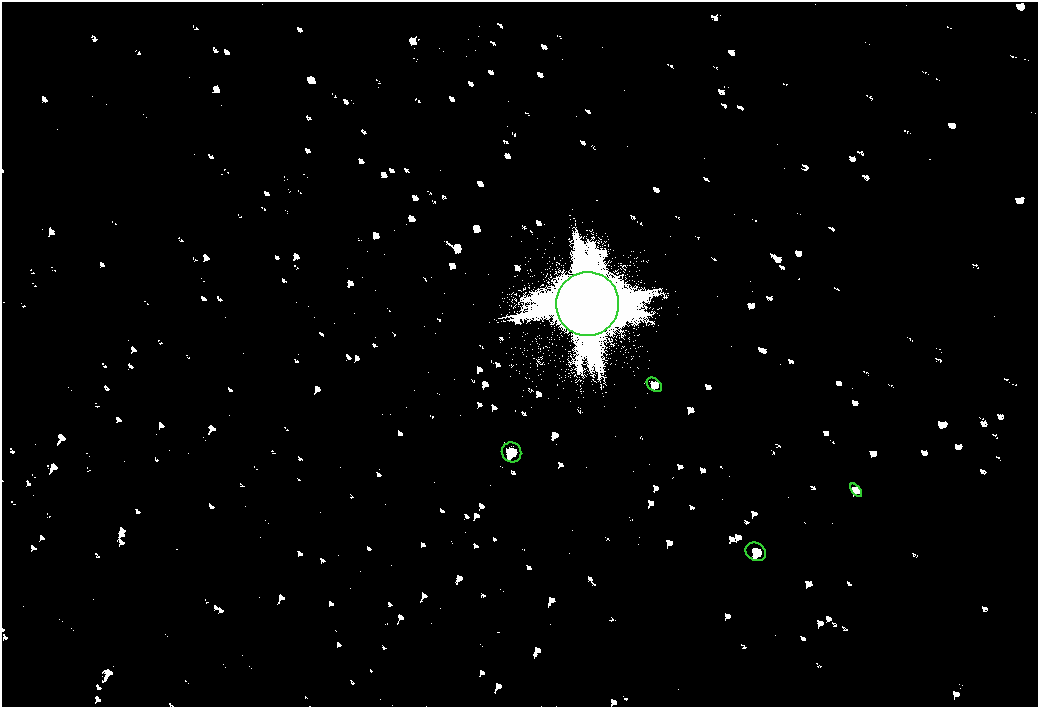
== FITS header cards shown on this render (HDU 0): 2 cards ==
NAXIS1  =                 2072
NAXIS2  =                 1410

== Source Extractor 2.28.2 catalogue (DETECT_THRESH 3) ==
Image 2072 x 1410 px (HDU 0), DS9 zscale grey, zoomed out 1/2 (1 PNG px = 2 x 2 image px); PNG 1040 x 709 px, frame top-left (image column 1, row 1410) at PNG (2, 2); each listed source drawn as its Kron ellipse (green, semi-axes under 4 px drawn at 4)
Background 80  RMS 28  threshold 83.2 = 3 sigma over >= 5 px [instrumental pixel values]
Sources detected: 5; all 5 listed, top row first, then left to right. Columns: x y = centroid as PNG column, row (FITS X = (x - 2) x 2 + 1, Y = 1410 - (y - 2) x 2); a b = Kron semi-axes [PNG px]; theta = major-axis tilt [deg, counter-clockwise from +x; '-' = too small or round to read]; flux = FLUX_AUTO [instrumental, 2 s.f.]
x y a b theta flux
587 304 32 31 - 440000
654 385 8 6 -39 17000
512 452 10 9 - 35000
856 490 8 4 -52 13000
756 552 11 8 -32 35000